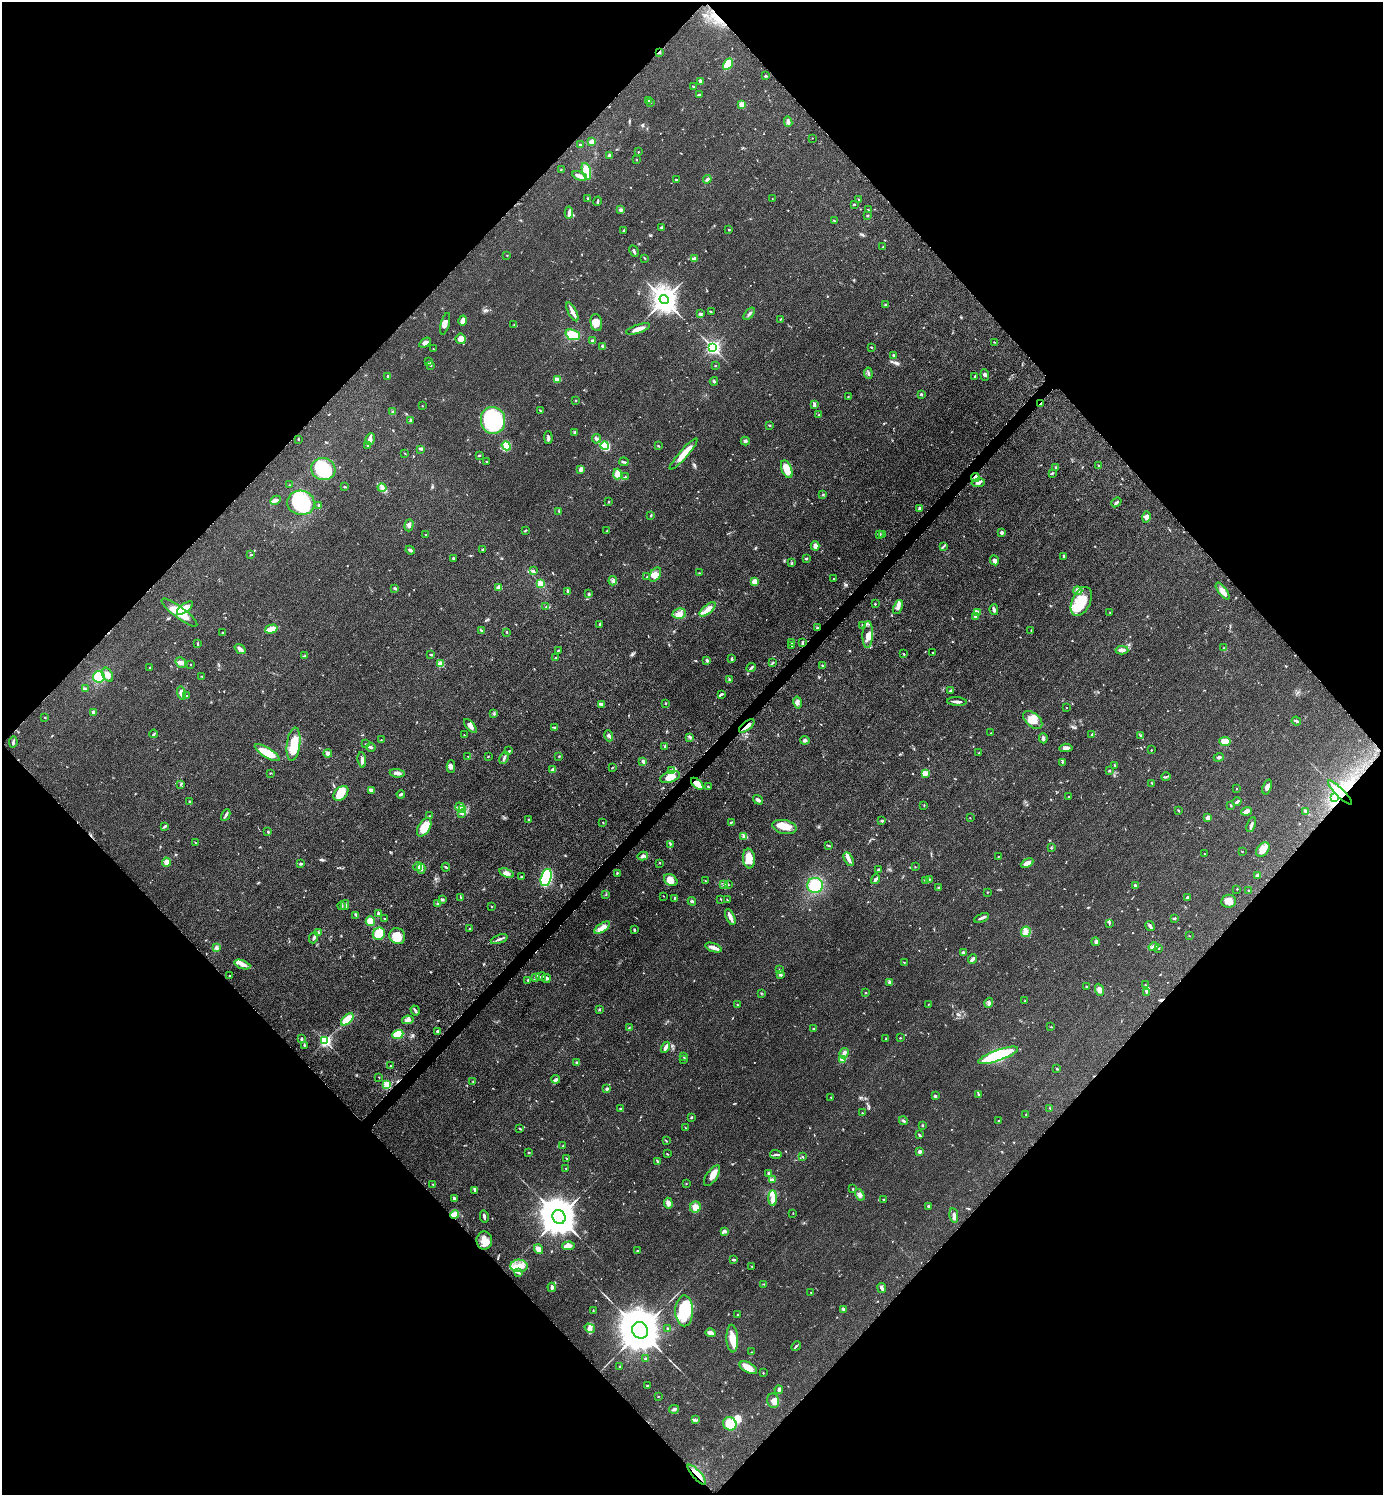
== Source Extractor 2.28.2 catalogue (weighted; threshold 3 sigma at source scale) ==
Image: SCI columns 212-5733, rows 21-5989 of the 6048 x 6047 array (HDU 1 of 3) = the unmasked area's bounding box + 8 px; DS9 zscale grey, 4 x 4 block average (1 PNG px = mean of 4 x 4 image px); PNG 1385 x 1497 px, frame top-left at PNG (2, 2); each listed source drawn as its Kron ellipse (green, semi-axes under 4 px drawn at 4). Shown black and unused: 50% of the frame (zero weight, under 3 of 5 exposures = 4% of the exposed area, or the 3 px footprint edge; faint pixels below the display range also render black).
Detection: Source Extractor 2.28.2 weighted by HDU 2 'WHT'. Background 0.0497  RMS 0.0055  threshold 0.0245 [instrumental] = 3 sigma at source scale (4.5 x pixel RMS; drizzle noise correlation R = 1.50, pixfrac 1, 0.05/0.05 arcsec/px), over >= 5 px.
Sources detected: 705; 1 too faint to see at this stretch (4 x 4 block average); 4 inside a brighter object's white glare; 3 cosmic-ray / hot-pixel residue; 1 long thin detection or spike segment (spike, bleed or trail) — neither listed nor drawn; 9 coinciding with a brighter row at this scale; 40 inside a brighter listed object's ellipse — not listed separately; of the other 647, all 500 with FLUX_AUTO >= 1.34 (the completeness limit of this list) listed and drawn (147 fainter detections not listed), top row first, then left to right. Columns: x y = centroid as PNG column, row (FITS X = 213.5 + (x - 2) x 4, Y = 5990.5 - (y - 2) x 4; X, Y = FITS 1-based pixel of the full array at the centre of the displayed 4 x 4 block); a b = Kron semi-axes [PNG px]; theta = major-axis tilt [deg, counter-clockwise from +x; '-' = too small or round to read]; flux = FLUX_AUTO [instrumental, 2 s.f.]
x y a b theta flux
659 52 4 2 - 5.2
728 64 6 3 59 77
765 76 3 2 - 3.1
700 81 3 2 - 7.9
693 87 4 2 - 2.9
699 95 4 2 - 2.4
649 100 2 2 - 2.3
650 102 2 2 - 2.2
742 104 2 2 - 54
788 122 5 3 - 10
812 138 2 2 - 1.5
592 142 4 3 - 13
580 145 2 2 - 5.1
638 152 2 2 - 2.2
609 155 3 2 - 8
636 160 2 2 - 1.5
561 169 2 2 - 1.7
586 171 9 3 -73 68
580 176 8 3 -21 15
707 179 4 3 - 6.5
676 180 3 2 - 2.8
588 198 2 2 - 4.7
772 198 2 2 - 1.4
859 199 3 2 - 2.6
598 201 5 2 - 4.7
854 204 3 2 - 2.5
621 210 4 2 - 4.9
868 210 2 2 - 1.5
569 212 6 3 -86 9.7
867 216 2 2 - 4.8
834 220 2 2 - 2
661 227 3 2 - 2.8
729 230 2 2 - 3.3
623 231 3 2 - 2.9
883 247 2 2 - 2.3
634 251 6 2 -65 8.2
507 255 2 2 - 2.1
645 258 3 2 - 2.7
694 258 3 3 - 4.9
664 300 5 4 - 3900
886 305 3 3 - 4.3
572 312 10 3 -63 16
711 312 2 2 - 1.8
700 314 3 2 - 5.9
749 314 7 2 50 6.4
780 319 2 2 - 2.2
463 321 5 3 - 19
596 322 9 5 -80 29
445 324 11 3 75 14
514 325 2 2 - 2.1
638 329 12 3 19 27
573 335 7 5 -20 69
461 339 5 5 - 24
593 341 4 3 - 7.1
994 342 2 2 - 1.9
425 343 6 3 34 11
603 346 3 2 - 4.5
713 347 3 3 - 550
871 347 3 2 - 2.1
433 349 2 2 - 1.9
893 355 2 2 - 3.4
428 362 4 3 - 4.8
430 365 3 2 - 3
715 365 2 2 - 2.6
868 373 6 2 -83 4.4
985 375 6 3 -84 7.5
387 376 2 2 - 4.1
975 376 3 2 - 2.9
557 379 4 3 - 31
714 381 4 2 - 7.6
921 394 2 2 - 8.3
848 397 2 2 - 2.1
576 401 2 2 - 1.8
1040 404 3 2 - 4.9
814 405 4 3 - 7.8
422 406 2 2 - 2.6
540 410 4 2 - 1.8
393 412 2 2 - 5.4
819 415 2 2 - 2.2
410 420 4 2 - 5
493 420 13 12 - 300
770 425 2 2 - 2
575 433 3 3 - 5.1
548 438 6 2 -88 7.1
298 439 2 2 - 1.7
370 439 6 4 81 16
596 439 5 3 - 6.7
745 441 4 3 - 7.2
368 445 2 2 - 3.2
506 446 5 4 - 37
605 446 4 4 - 160
658 446 3 2 - 3.4
421 449 2 2 - 1.6
405 453 2 2 - 1.6
683 454 20 3 49 60
479 455 2 2 - 3.7
487 461 3 2 - 1.9
624 462 5 2 - 4.8
1098 465 2 2 - 1.6
1056 468 3 3 - 6.1
323 469 12 11 - 210
581 469 4 3 - 9.2
787 469 9 5 -67 47
1052 473 4 2 - 3.2
617 474 5 4 - 28
625 477 3 2 - 4.5
975 477 4 3 - 22
978 483 7 3 9 8.7
289 485 2 2 - 2
345 487 3 2 - 3.4
382 488 4 4 - 9.7
823 495 2 2 - 1.7
276 500 5 4 - 9.3
609 502 2 2 - 5.7
1116 502 5 2 - 6.5
301 503 14 12 -12 240
319 506 3 2 - 5.5
919 508 3 2 - 6.8
559 511 3 2 - 2.4
651 515 3 2 - 2.7
1146 517 6 3 76 12
409 525 6 3 74 8.4
526 530 4 2 - 1.8
607 530 2 2 - 1.4
1002 533 3 2 - 8.5
426 534 2 2 - 1.7
879 534 2 2 - 2.3
882 534 2 2 - 1.7
815 546 4 3 - 15
943 546 4 2 - 3.6
483 549 3 2 - 3.6
410 550 5 2 - 6.8
251 555 3 2 - 3.2
1064 556 3 2 - 4.7
453 558 3 2 - 3
806 558 2 2 - 5.7
995 560 5 4 - 12
792 563 3 2 - 2.9
533 571 2 2 - 10
699 573 2 2 - 1.5
655 575 8 5 56 21
647 577 2 2 - 3.4
833 579 2 2 - 1.5
613 581 4 2 - 6.1
754 581 2 2 - 67
541 584 2 2 - 160
395 588 4 2 - 5.2
499 588 4 4 - 16
1078 591 4 3 - 6.6
1223 591 10 4 -53 21
568 592 4 2 - 2.7
589 594 3 2 - 3.6
1081 601 15 9 64 110
875 604 3 2 - 2.2
546 607 2 2 - 1.6
898 607 7 3 69 14
185 608 9 4 36 46
707 609 10 4 40 19
994 610 5 2 - 9.3
977 612 4 2 - 21
179 613 22 5 -37 61
1110 613 2 2 - 1.5
679 614 7 5 10 19
976 617 3 2 - 8.2
600 624 3 2 - 5.3
862 625 2 2 - 4.8
817 628 3 2 - 4.6
271 629 6 3 15 41
481 631 3 2 - 2.5
1031 631 2 2 - 1.7
223 632 3 2 - 2.1
507 632 3 2 - 2.6
868 634 13 5 88 25
792 642 3 2 - 3.4
802 643 3 2 - 2.7
197 644 3 2 - 2.6
791 646 2 2 - 1.6
1224 648 2 2 - 1.9
240 649 6 2 -36 13
558 650 3 2 - 3
1122 650 6 3 -4 15
933 653 2 2 - 4.7
904 654 2 2 - 2.5
431 655 3 2 - 3.4
304 656 3 2 - 3.1
556 658 2 2 - 3.5
731 659 3 2 - 3.7
707 660 3 2 - 5.5
181 662 6 5 - 13
773 662 4 2 - 2.8
191 664 2 2 - 3
440 664 2 2 - 81
822 665 3 2 - 2
150 667 2 2 - 1.7
751 668 5 2 - 5.2
107 675 7 5 -60 21
202 676 3 2 - 2.4
99 677 6 5 - 59
729 679 2 2 - 2.5
85 689 3 2 - 2.2
950 691 4 2 - 5.5
181 693 7 3 -75 17
721 694 3 2 - 4.6
187 696 2 2 - 2.6
957 701 10 3 -3 12
798 702 6 3 -79 8.1
665 703 2 2 - 4.1
601 704 4 2 - 13
1067 708 2 2 - 1.9
93 712 2 2 - 18
494 714 3 3 - 3.7
44 717 3 2 - 1.7
1033 720 11 6 -41 42
1296 721 5 2 - 5.7
470 726 8 3 -48 14
747 726 9 3 39 19
555 727 3 2 - 2.1
991 733 2 2 - 1.6
154 734 4 2 - 3.8
1092 734 3 2 - 3.6
464 735 2 2 - 1.4
609 736 6 3 -71 8
1141 736 4 2 - 3.2
690 737 3 2 - 2.5
1043 738 5 3 - 8.5
381 740 3 2 - 1.6
805 740 4 3 - 7.4
13 742 5 2 - 7.8
1225 742 5 3 - 46
294 744 17 6 83 77
366 744 2 2 - 1.8
665 746 3 2 - 3.2
371 747 5 2 - 6
1066 748 6 3 4 13
1151 750 2 2 - 1.9
509 751 2 2 - 3.2
267 753 14 4 -32 73
328 753 4 3 - 17
979 753 2 2 - 1.7
468 756 2 2 - 1.7
488 756 2 2 - 2.3
559 756 2 2 - 1.6
1219 757 5 2 - 6.2
504 758 6 2 61 8.7
362 760 8 3 -83 10
643 761 3 3 - 7.1
1062 762 4 2 - 3.5
1115 765 2 2 - 3.2
451 767 6 4 90 9.9
612 767 2 2 - 2.4
553 770 3 3 - 17
672 770 3 2 - 3.4
1109 771 2 2 - 2.9
270 773 2 2 - 2.2
397 773 7 3 -8 11
925 773 2 2 - 73
670 777 10 5 20 34
1166 777 4 2 - 3.2
1152 783 2 2 - 2.3
181 784 3 2 - 2.5
697 784 7 3 -43 41
708 787 4 2 - 4
1267 787 8 3 71 13
1237 788 2 2 - 1.7
371 790 3 2 - 14
1340 792 16 3 -45 47
341 793 8 6 46 49
401 794 4 2 - 6.5
1069 796 2 2 - 2
1334 797 3 2 - 10
758 800 5 2 - 11
189 802 4 2 - 4.3
1237 802 4 2 - 5.9
924 805 3 2 - 1.4
1231 805 3 2 - 2.3
460 807 4 2 - 6
462 809 2 2 - 2.8
1179 811 3 2 - 2.5
1247 811 5 3 - 19
1306 811 3 3 - 3.5
462 813 3 2 - 4
226 815 6 2 63 7.8
430 816 3 2 - 2.4
970 818 2 2 - 1.5
1208 818 3 3 - 12
529 820 3 2 - 3.2
882 821 3 2 - 3.2
603 822 2 2 - 1.6
731 822 4 2 - 2.6
1251 825 8 2 70 7.9
164 826 4 2 - 4.7
424 827 10 6 59 55
784 827 12 7 -11 45
268 832 2 2 - 1.4
744 837 3 3 - 8.5
195 843 2 2 - 1.8
670 844 2 2 - 1.7
829 846 2 2 - 2.2
1051 848 3 2 - 2.4
1263 849 8 5 52 28
1242 851 2 2 - 1.6
1204 854 2 2 - 1.5
643 856 5 3 - 8.5
998 857 2 2 - 1.7
749 858 10 6 -85 55
849 859 7 4 -61 14
166 862 4 3 - 21
301 863 4 2 - 4.8
660 863 2 2 - 1.6
1027 863 7 3 29 21
418 867 4 2 - 5.6
446 867 4 2 - 2.9
915 867 2 2 - 1.6
421 869 5 3 - 9.6
879 870 3 2 - 4.2
507 873 7 3 -20 14
617 873 2 2 - 3
1258 875 3 3 - 8.6
521 877 2 2 - 2.5
546 877 9 5 74 240
876 879 5 3 - 9.9
929 879 3 2 - 2.3
671 880 7 5 -36 28
925 880 4 2 - 2.6
705 881 2 2 - 1.5
723 884 2 2 - 2.5
728 885 2 2 - 1.5
815 885 8 7 - 110
1135 885 3 2 - 4.8
939 888 3 3 - 3.9
1237 889 2 2 - 1.7
1249 890 2 2 - 2.1
987 892 2 2 - 2.1
606 895 2 2 - 1.6
663 896 2 2 - 1.5
1188 897 4 2 - 6.7
461 898 4 2 - 2.4
674 898 2 2 - 1.8
442 899 3 3 - 4.3
721 899 3 2 - 1.9
727 900 3 2 - 1.5
692 901 4 2 - 5.3
1229 901 7 6 - 20
438 904 3 3 - 5.8
345 905 5 3 - 8.4
341 906 4 2 - 3.2
491 906 2 2 - 1.8
378 913 3 2 - 5.8
356 915 4 2 - 5.5
730 917 8 2 -66 19
982 918 8 2 22 9.7
1174 918 4 2 - 3.5
384 919 2 2 - 1.8
370 921 5 4 - 34
1109 923 3 2 - 2.9
1150 926 5 3 - 6.3
470 928 3 2 - 2.2
602 928 9 4 34 21
634 930 2 2 - 5
318 932 4 3 - 4.5
1026 932 5 5 - 14
379 934 6 6 - 77
397 936 8 7 - 51
1189 936 2 2 - 1.4
314 937 6 2 69 6.2
499 939 9 2 21 9.1
1096 942 4 3 - 6.2
713 947 9 4 -19 17
1154 947 5 4 - 9.7
216 948 4 3 - 8.6
1159 949 2 2 - 1.6
963 952 3 2 - 4
972 959 4 3 - 6.7
904 962 2 2 - 1.6
242 964 8 3 -19 15
780 970 2 2 - 3.1
780 975 3 2 - 10
230 976 2 2 - 1.7
535 977 3 2 - 3.6
541 977 5 2 - 6.4
546 978 4 3 - 7.7
528 980 3 2 - 4.4
889 982 3 3 - 5.8
1145 985 3 2 - 2.7
1086 987 2 2 - 1.5
1099 990 6 4 -71 15
1146 992 2 2 - 1.5
761 993 2 2 - 1.3
866 993 2 2 - 2.6
1025 1001 2 2 - 2.4
989 1003 5 3 - 9.1
737 1005 2 2 - 2
928 1005 2 2 - 1.4
415 1010 5 2 - 6.8
600 1010 2 2 - 9.9
347 1019 8 4 44 57
408 1020 6 3 9 8.2
1051 1027 2 2 - 1.6
629 1028 2 2 - 1.9
814 1029 2 2 - 2.4
438 1031 3 3 - 4.8
398 1034 5 4 - 70
900 1038 2 2 - 1.9
301 1039 3 2 - 5.9
886 1039 2 2 - 2.8
325 1041 3 3 - 340
304 1045 3 2 - 2.6
665 1047 6 2 59 15
844 1053 5 3 - 13
998 1055 21 5 20 260
684 1057 2 2 - 1.4
843 1059 2 2 - 64
683 1060 2 2 - 1.5
577 1062 3 2 - 2.8
391 1066 4 2 - 3.1
1057 1069 2 2 - 3.5
379 1077 2 2 - 1.7
556 1079 4 2 - 5.4
473 1082 2 2 - 1.5
387 1085 2 2 - 100
607 1089 2 2 - 7.8
978 1094 3 2 - 2.7
935 1096 3 2 - 4.8
831 1097 2 2 - 1.9
1050 1108 2 2 - 1.5
620 1109 2 2 - 3.4
862 1113 2 2 - 1.4
1026 1114 2 2 - 1.7
691 1117 3 2 - 2.7
999 1120 3 2 - 3.1
903 1121 5 2 - 4.2
922 1125 2 2 - 4.7
685 1128 2 2 - 1.3
520 1129 4 2 - 2.2
919 1135 4 2 - 4.3
666 1141 3 2 - 2.4
563 1146 2 2 - 3
920 1152 2 2 - 16
529 1153 2 2 - 2.1
667 1154 2 2 - 2.2
776 1154 6 2 -6 4.9
803 1157 2 2 - 1.6
567 1158 2 2 - 2.4
658 1162 4 2 - 5.9
566 1168 2 2 - 1.7
769 1173 4 3 - 6.6
712 1176 12 5 55 27
772 1180 3 3 - 5.7
433 1184 2 2 - 1.7
686 1184 2 2 - 1.7
853 1189 3 2 - 2.6
474 1191 2 2 - 2.2
860 1195 6 3 -59 11
773 1198 8 3 -89 16
454 1199 3 2 - 8
884 1199 3 2 - 3
668 1203 5 3 - 12
928 1206 3 2 - 3.5
695 1207 5 5 - 23
793 1213 2 2 - 1.5
454 1215 4 3 - 30
484 1216 6 2 -77 7.6
954 1216 7 3 -80 13
559 1217 7 6 - 8200
725 1231 4 3 - 7.8
484 1240 9 8 - 30
568 1246 6 4 2 17
539 1249 5 4 - 16
637 1251 2 2 - 1.7
733 1260 3 2 - 5.5
519 1266 8 6 -3 31
752 1266 2 2 - 1.3
518 1273 4 2 - 5.1
764 1284 3 2 - 2.3
552 1287 5 2 - 8
882 1288 5 2 - 10
811 1292 2 2 - 1.6
844 1309 4 2 - 4.4
593 1310 3 2 - 2
684 1311 15 9 90 160
738 1314 2 2 - 4.6
590 1328 5 3 - 10
668 1329 3 2 - 3.5
640 1330 9 7 -55 13000
710 1333 5 3 - 15
732 1339 14 5 -87 42
796 1346 5 2 - 3.8
751 1352 2 2 - 1.4
645 1359 2 2 - 2.4
620 1367 2 2 - 4.4
748 1368 9 5 -29 40
763 1373 2 2 - 1.8
648 1386 3 2 - 4.3
779 1390 4 3 - 6.4
658 1396 2 2 - 1.7
773 1401 7 6 - 24
674 1409 5 3 - 6.7
695 1420 3 2 - 2.6
730 1424 7 6 - 40
697 1475 13 3 -48 25
Overlapping masked pixels (flux is a lower limit): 11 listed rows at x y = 659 52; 1040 404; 975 477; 817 628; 747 726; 13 742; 670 777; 697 784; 1340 792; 454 1215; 697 1475
Diffuse or blended objects may show on this block-average render without a row.